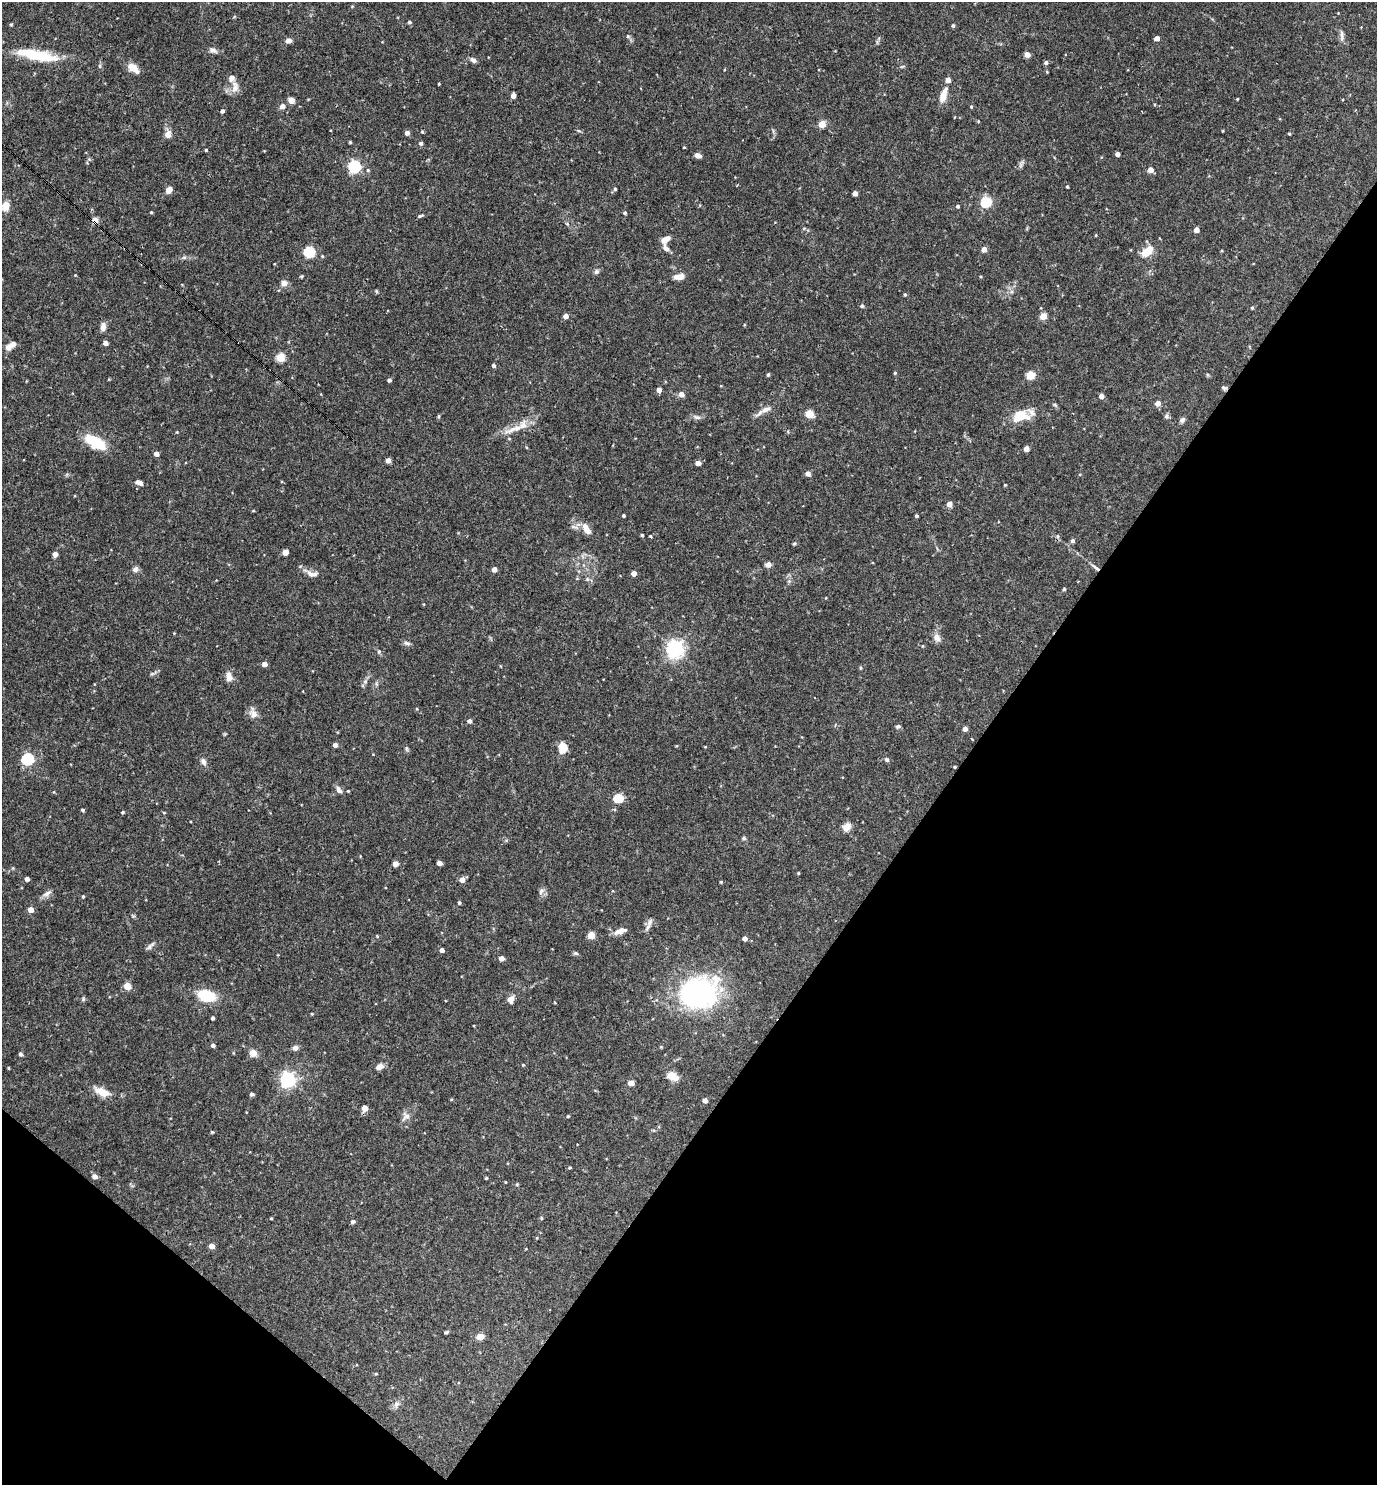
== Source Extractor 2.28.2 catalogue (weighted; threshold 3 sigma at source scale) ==
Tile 15 of 4 x 4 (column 3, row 4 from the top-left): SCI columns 2897-4271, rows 1-1483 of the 5936 x 5931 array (HDU 1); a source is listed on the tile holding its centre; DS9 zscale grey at full resolution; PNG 1379 x 1487 px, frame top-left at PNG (2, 2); no overlay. Shown black and unused: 34% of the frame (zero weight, under 3 of 4 exposures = <1% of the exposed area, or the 3 px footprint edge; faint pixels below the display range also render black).
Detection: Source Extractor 2.28.2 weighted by HDU 2 'WHT'; one run over the whole footprint, this tile lists its part. Background 0.0682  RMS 0.0034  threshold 0.0154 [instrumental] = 3 sigma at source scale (4.5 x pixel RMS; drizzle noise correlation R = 1.50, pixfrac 1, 0.05/0.05 arcsec/px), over >= 5 px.
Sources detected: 198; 5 inside a brighter listed object's ellipse — not listed separately; the other 193 listed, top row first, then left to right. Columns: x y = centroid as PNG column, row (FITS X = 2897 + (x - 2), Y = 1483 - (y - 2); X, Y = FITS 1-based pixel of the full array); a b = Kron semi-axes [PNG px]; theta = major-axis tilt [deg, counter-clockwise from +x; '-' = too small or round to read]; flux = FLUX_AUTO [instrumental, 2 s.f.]
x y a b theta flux
409 22 5 4 - 0.56
11 24 5 3 - 0.33
953 25 4 3 - 0.59
628 36 5 4 - 0.54
1342 36 16 5 -87 1.3
1157 38 4 4 - 2.4
288 41 7 5 9 1.3
213 50 10 6 -23 1.2
37 55 54 11 -11 15
1027 55 6 6 - 1.3
473 60 8 5 -37 1.1
1046 63 4 4 - 0.87
133 68 13 7 -38 4.1
1047 72 4 3 - 0.28
439 84 3 2 - 0.3
235 87 17 9 79 2.5
943 95 17 7 72 3.8
513 96 4 4 - 2.3
1237 99 3 2 - 0.29
291 100 5 4 - 4.1
282 106 5 5 - 2.2
971 107 4 3 - 0.32
222 111 4 4 - 0.91
822 124 4 4 - 8.1
422 132 4 3 - 0.37
407 133 4 4 - 1.7
168 134 8 7 - 2.5
1289 134 3 2 - 0.39
350 142 3 3 - 0.4
421 143 5 5 - 0.65
684 147 3 2 - 0.22
206 150 3 3 - 0.35
1117 154 4 4 - 1.8
698 156 7 5 -18 1.5
354 166 5 5 - 50
368 170 5 4 - 0.41
1150 170 4 4 - 3.3
1067 187 3 3 - 0.35
615 189 4 4 - 0.43
169 190 7 5 48 2.2
855 193 4 4 - 1.9
986 202 5 5 - 26
6 206 12 9 80 2.6
958 206 4 4 - 0.54
151 212 4 3 - 0.34
625 213 4 3 - 0.58
420 216 6 4 21 0.48
95 220 8 7 - 1.7
1196 230 4 4 - 2.9
1096 235 4 2 - 0.25
665 240 9 6 38 2.6
666 248 11 7 -49 1.3
984 249 4 4 - 2.7
1147 251 12 7 43 6
309 252 5 5 - 30
184 257 7 4 1 0.64
596 272 7 6 - 0.75
301 276 4 4 - 0.35
679 277 11 6 5 2.4
284 283 8 7 - 1.8
376 291 6 3 -72 0.36
905 294 4 3 - 0.44
862 306 6 5 - 0.5
1252 308 4 3 - 0.36
566 316 4 4 - 2.5
1043 316 4 4 - 7.9
103 327 10 6 80 1.8
105 343 4 4 - 2
9 347 10 8 38 1.8
280 358 5 5 - 14
493 366 4 4 - 0.9
895 373 4 4 - 0.33
768 374 4 3 - 0.57
1030 375 5 5 - 12
389 380 4 3 - 0.85
1224 388 7 5 -9 0.67
659 390 4 4 - 2.5
681 394 5 4 - 2.5
1101 396 4 4 - 2.2
1158 403 5 4 - 2.6
766 409 16 7 18 2.2
809 414 5 5 - 11
439 416 6 4 71 0.36
1020 416 21 13 8 8.2
1166 416 6 5 - 0.68
697 417 10 6 -8 1.1
1182 420 8 6 33 0.84
513 429 33 7 19 4.5
95 442 23 10 -29 13
1026 449 4 4 - 2.6
156 454 4 4 - 1.9
388 460 4 4 - 2.4
698 463 4 4 - 2.3
808 473 6 5 - 1.2
139 483 8 5 -19 1.4
1005 485 3 3 - 0.28
949 504 4 4 - 3.1
253 511 5 3 - 0.26
623 516 3 3 - 0.5
917 516 3 3 - 0.57
586 529 17 8 -56 3
642 535 3 3 - 0.42
650 536 3 3 - 0.76
1058 536 6 4 -90 0.5
1072 541 5 4 - 0.79
794 544 5 4 - 0.38
285 552 5 5 - 1.8
55 554 5 5 - 1.4
768 564 5 4 - 2.3
1095 567 12 4 -39 1.1
135 569 8 6 48 1.1
494 569 4 4 - 2.4
634 573 4 4 - 2.6
312 574 15 7 -13 2.1
1064 589 5 4 - 0.35
937 638 11 8 -55 1.8
406 643 8 5 -10 0.89
675 649 6 6 - 140
379 651 5 5 - 0.49
264 664 4 4 - 2.3
860 668 5 3 - 0.34
152 674 7 4 19 0.56
229 677 13 7 -83 2.3
365 682 6 6 - 0.79
253 714 10 10 - 2.2
469 721 5 4 - 1.2
898 726 6 4 13 0.65
965 729 4 4 - 1.8
335 745 4 4 - 1.7
562 745 12 7 -42 3
406 748 8 3 -71 0.53
28 759 6 5 - 41
887 760 6 5 - 0.66
203 762 10 7 -63 1.3
955 767 3 3 - 0.37
339 790 10 6 -62 1.4
348 791 4 3 - 0.27
618 798 9 8 - 6
83 810 3 3 - 0.5
123 812 4 3 - 0.39
164 812 4 3 - 0.29
847 827 12 9 40 2.1
744 838 5 5 - 0.58
439 863 4 4 - 1.8
395 864 4 4 - 2.6
798 873 3 3 - 0.35
27 879 4 4 - 1.4
462 880 5 5 - 2.5
721 882 4 3 - 0.34
541 891 9 5 63 0.92
47 893 13 6 27 1.4
83 896 4 3 - 0.41
459 903 5 4 - 0.49
31 910 4 4 - 3.3
650 922 13 6 69 1.5
619 931 16 7 27 2.2
591 935 4 4 - 7.4
745 939 4 4 - 1.5
150 946 13 5 42 1
442 950 4 4 - 1.4
576 953 7 5 -20 0.52
501 958 4 4 - 2.7
127 986 5 4 - 7.1
698 993 29 22 5 92
207 996 22 14 -20 9
83 999 6 4 50 0.48
511 999 10 7 83 1.8
213 1018 4 3 - 0.67
213 1045 4 4 - 0.9
295 1048 7 6 - 1.2
253 1053 5 4 - 6.4
20 1054 4 4 - 0.88
523 1065 4 4 - 0.28
379 1067 9 7 23 1.8
9 1068 4 3 - 0.27
671 1076 6 5 - 10
288 1080 6 6 - 100
631 1083 4 4 - 3.1
102 1092 22 9 -23 4.2
251 1094 5 5 - 0.59
705 1100 4 4 - 1.9
365 1108 4 4 - 3.9
406 1116 12 8 39 1.7
568 1116 4 3 - 0.32
570 1168 5 3 - 0.3
95 1176 5 4 - 1.9
486 1178 3 3 - 0.37
271 1218 3 3 - 0.28
353 1221 4 4 - 0.91
211 1246 5 4 - 2.6
446 1332 6 3 14 0.46
480 1337 5 4 - 6.3
396 1404 8 7 - 1.2
Overlapping masked pixels (flux is a lower limit): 5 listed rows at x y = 95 220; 1224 388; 1095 567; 955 767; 698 993
Isophote crosses this tile's border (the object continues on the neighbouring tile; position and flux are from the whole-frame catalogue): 1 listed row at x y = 37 55